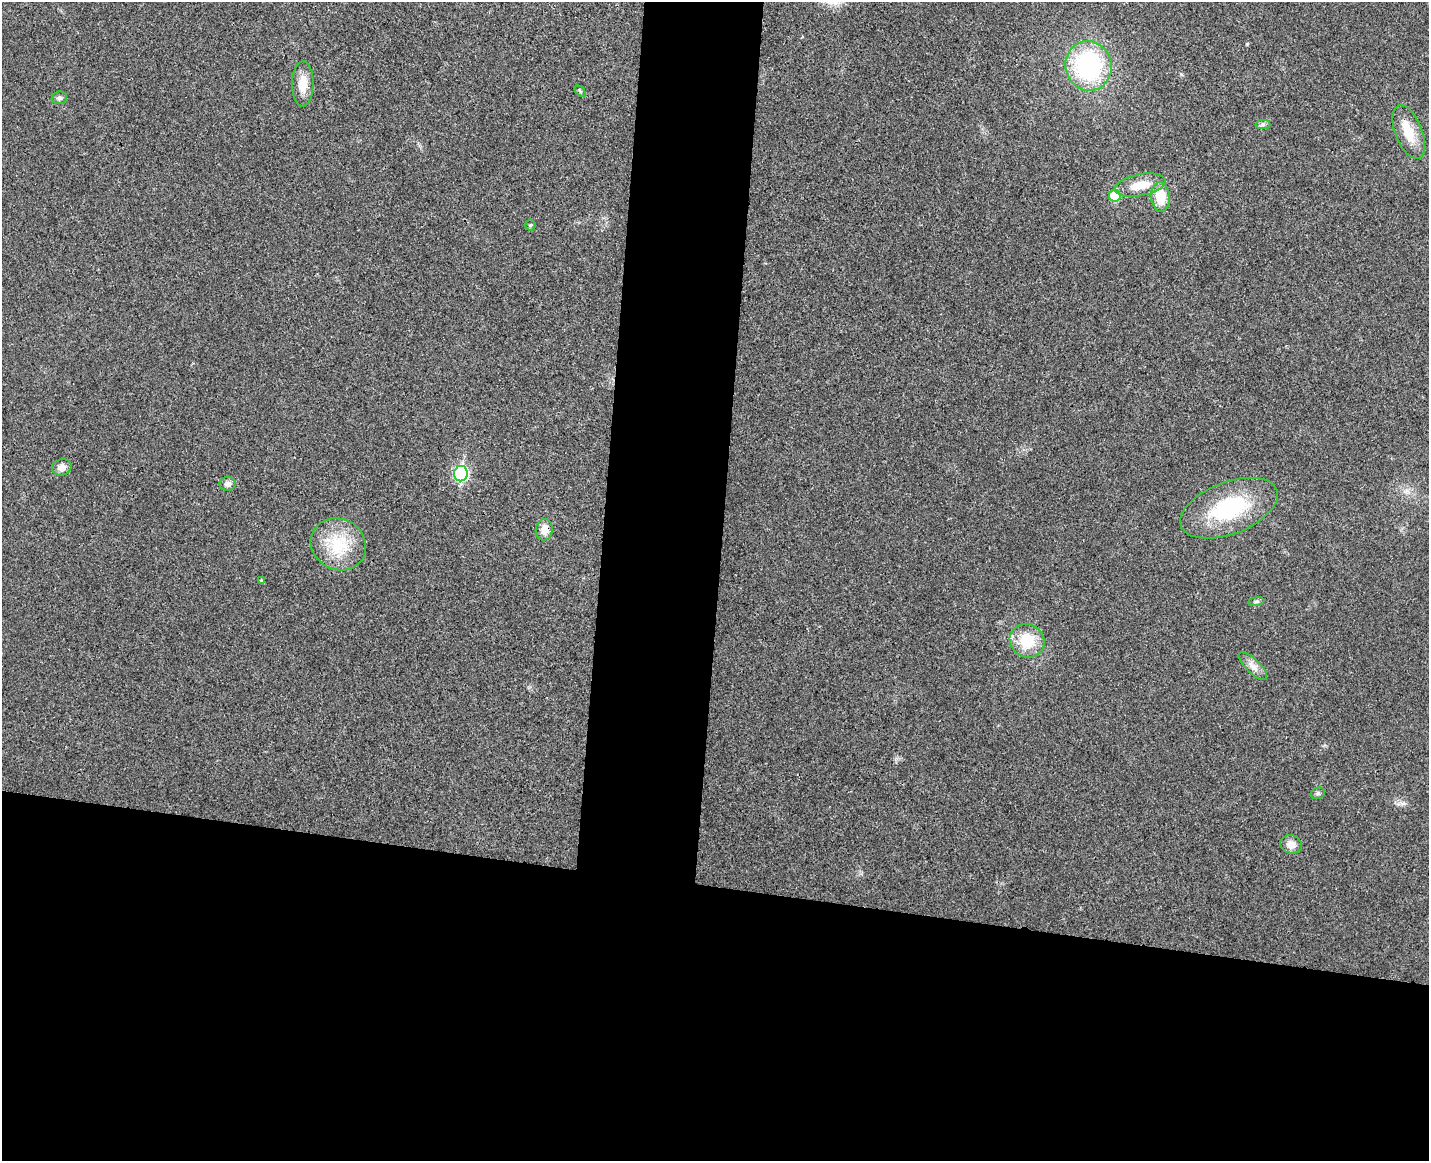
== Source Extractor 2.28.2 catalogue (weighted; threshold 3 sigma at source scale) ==
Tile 11 of 3 x 4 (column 2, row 4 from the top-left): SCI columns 1597-3023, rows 13-1171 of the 4732 x 4672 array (HDU 1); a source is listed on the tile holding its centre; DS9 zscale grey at full resolution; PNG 1431 x 1163 px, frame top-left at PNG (2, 2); each listed source drawn as its Kron ellipse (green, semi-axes under 4 px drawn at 4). Shown black and unused: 30% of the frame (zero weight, under 3 of 4 exposures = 6% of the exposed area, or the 3 px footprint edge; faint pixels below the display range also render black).
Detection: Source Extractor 2.28.2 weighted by HDU 2 'WHT'; one run over the whole footprint, this tile lists its part. Background 0.0215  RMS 0.0063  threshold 0.0286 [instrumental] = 3 sigma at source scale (4.5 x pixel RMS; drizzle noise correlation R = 1.50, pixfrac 1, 0.05/0.05 arcsec/px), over >= 5 px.
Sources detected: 22; all 22 listed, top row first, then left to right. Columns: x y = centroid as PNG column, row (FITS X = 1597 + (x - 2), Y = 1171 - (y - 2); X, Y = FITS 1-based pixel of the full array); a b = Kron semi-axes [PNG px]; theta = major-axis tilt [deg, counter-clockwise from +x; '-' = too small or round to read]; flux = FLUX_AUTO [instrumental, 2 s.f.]
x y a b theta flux
1088 66 25 23 -76 83
303 84 22 11 89 9.9
580 91 6 4 -45 0.92
59 98 7 6 - 1.8
1263 124 7 4 0 1.3
1409 132 28 13 -69 14
1140 185 26 11 11 13
1115 196 6 6 - 22
1161 197 15 9 -85 15
530 225 5 5 - 0.84
62 467 10 8 14 4.1
461 474 8 7 - 92
228 484 8 7 - 2.5
1229 508 51 26 21 53
544 530 11 8 85 6.2
338 544 28 25 -29 28
261 581 4 4 - 1.2
1256 601 8 4 8 1.1
1027 641 18 16 -32 21
1253 666 18 7 -43 4.6
1318 793 7 5 16 1.3
1291 844 11 9 -14 5.1
Unlisted compact peaks at least as high as the median listed source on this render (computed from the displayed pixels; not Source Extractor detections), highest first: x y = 1247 44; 1181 74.